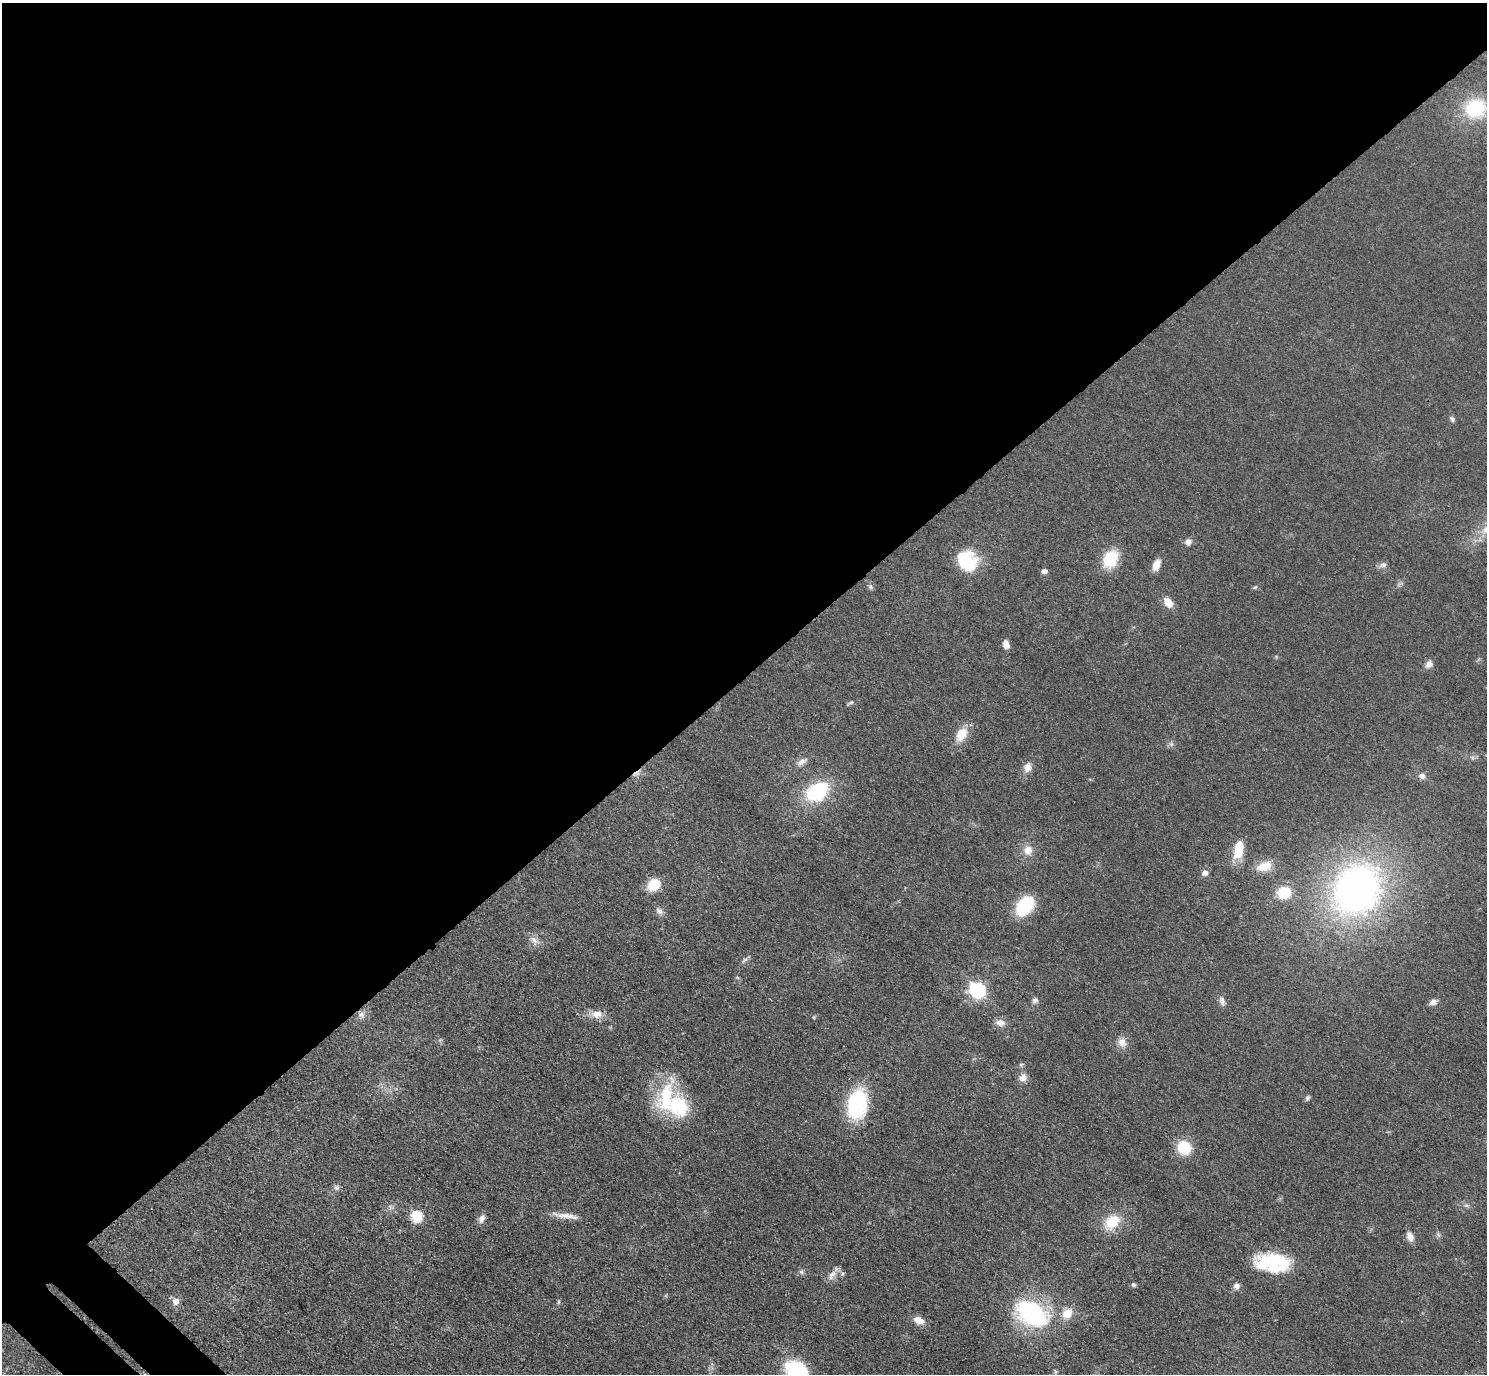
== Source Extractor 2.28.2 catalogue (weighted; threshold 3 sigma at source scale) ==
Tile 2 of 4 x 4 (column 2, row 1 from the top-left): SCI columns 1530-3014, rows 4316-5687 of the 6029 x 6027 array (HDU 1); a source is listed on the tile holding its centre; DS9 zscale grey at full resolution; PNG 1489 x 1376 px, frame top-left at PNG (2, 3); no overlay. Shown black and unused: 50% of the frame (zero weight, under 3 of 4 exposures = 6% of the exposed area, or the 3 px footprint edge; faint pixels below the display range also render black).
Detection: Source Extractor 2.28.2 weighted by HDU 2 'WHT'; one run over the whole footprint, this tile lists its part. Background 0.0495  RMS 0.0064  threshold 0.029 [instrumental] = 3 sigma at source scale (4.5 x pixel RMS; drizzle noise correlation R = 1.50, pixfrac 1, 0.05/0.05 arcsec/px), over >= 5 px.
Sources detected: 68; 1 cosmic-ray / hot-pixel residue — not listed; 1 inside a brighter listed object's ellipse — not listed separately; the other 66 listed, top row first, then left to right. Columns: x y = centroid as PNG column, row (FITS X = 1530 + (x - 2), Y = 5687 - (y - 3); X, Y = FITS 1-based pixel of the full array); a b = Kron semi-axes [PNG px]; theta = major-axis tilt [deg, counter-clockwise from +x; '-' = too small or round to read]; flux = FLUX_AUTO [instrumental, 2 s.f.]
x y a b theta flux
1475 108 19 18 - 43
1452 419 9 6 -45 1.6
1188 542 9 9 - 3
1110 559 17 12 57 27
967 561 22 18 -52 34
1156 565 13 8 70 6.4
1383 565 10 7 11 2.5
1044 571 5 5 - 3.6
870 587 7 6 - 1.5
1255 587 6 5 - 1
1168 602 11 8 -53 7.8
1006 644 9 6 -70 4.3
1429 664 10 8 47 3.6
850 703 10 4 24 1.2
961 734 21 13 57 11
1171 744 6 5 - 1.4
1472 757 6 4 -19 1.3
801 762 16 8 34 3.9
1027 767 12 9 70 5.2
1422 776 8 7 - 3.5
817 791 23 16 32 49
1028 850 13 12 - 6.5
1239 850 20 9 80 17
1264 866 21 12 17 11
1205 873 7 7 - 3.2
654 885 15 12 40 14
1356 889 52 44 57 280
1284 893 12 11 - 22
1024 906 22 14 50 33
659 911 11 8 -39 2.8
534 940 16 8 -44 4.5
745 960 10 5 40 1.7
977 990 7 7 - 170
1035 1000 9 7 12 1.9
1222 1001 13 7 -70 3
1433 1002 8 6 24 3.9
597 1014 16 10 2 6.8
361 1015 10 8 -50 3.1
1000 1023 12 8 -16 4.4
1122 1042 13 11 -67 5.2
1023 1077 11 10 - 4.1
1307 1098 7 5 58 1.4
857 1104 23 15 79 77
678 1106 34 26 -28 46
1184 1148 12 12 - 23
337 1188 7 7 - 1.8
1466 1205 8 5 -7 1.7
390 1207 7 4 -57 1.5
417 1216 6 6 - 61
567 1216 34 7 -8 6.8
482 1219 11 7 64 3.3
1112 1222 20 15 38 18
1438 1235 8 3 -45 1
1410 1236 12 8 -66 4.6
1272 1262 38 19 -3 41
801 1272 7 5 -45 1.5
832 1275 17 9 51 4.9
1133 1284 6 5 - 1.4
1236 1286 8 8 - 2.9
176 1301 8 7 - 5.2
558 1302 6 4 88 0.9
1032 1313 33 22 -30 85
1067 1313 14 10 51 9.7
919 1320 12 8 -23 6.2
1055 1372 6 4 72 0.84
797 1373 22 16 -51 61
Isophote crosses this tile's border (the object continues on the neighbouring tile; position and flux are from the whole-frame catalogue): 2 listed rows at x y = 1475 108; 797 1373